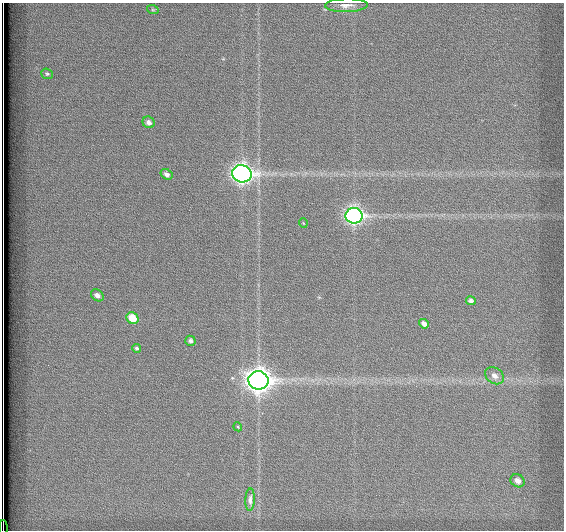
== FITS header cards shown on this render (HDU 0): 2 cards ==
NAXIS1  =                  562          / # of pixels in <axis direction>
NAXIS2  =                  528          / # of pixels in <axis direction>

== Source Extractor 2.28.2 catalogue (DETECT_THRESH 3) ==
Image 562 x 528 px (HDU 0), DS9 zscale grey, 1 PNG px = 1 image px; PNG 566 x 532 px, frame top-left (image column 1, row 528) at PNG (2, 3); each listed source drawn as its Kron ellipse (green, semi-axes under 4 px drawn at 4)
Background 1800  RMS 4.9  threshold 14.7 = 3 sigma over >= 5 px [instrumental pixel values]
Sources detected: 20; all 20 listed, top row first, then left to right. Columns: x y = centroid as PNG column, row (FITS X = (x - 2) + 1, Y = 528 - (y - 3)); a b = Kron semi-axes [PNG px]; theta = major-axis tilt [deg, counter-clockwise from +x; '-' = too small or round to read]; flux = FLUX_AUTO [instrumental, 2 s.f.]
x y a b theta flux
346 5 21 7 2 2300
153 10 6 3 -18 330
47 74 6 5 - 580
149 122 6 5 - 1400
167 174 6 5 - 1200
242 174 10 8 -13 160000
354 216 8 8 - 100000
303 223 5 3 - 250
97 295 7 5 -37 1600
471 301 5 4 - 890
132 318 6 5 - 6400
424 324 5 4 - 1600
190 341 5 5 - 920
137 348 4 4 - 630
494 376 10 7 -37 1900
258 380 10 9 - 310000
238 427 4 3 - 340
518 481 7 6 - 2100
250 500 11 4 87 1200
3 528 7 2 -90 2100
At the frame edge (FLAGS 8, measured only in part): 1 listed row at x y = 3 528